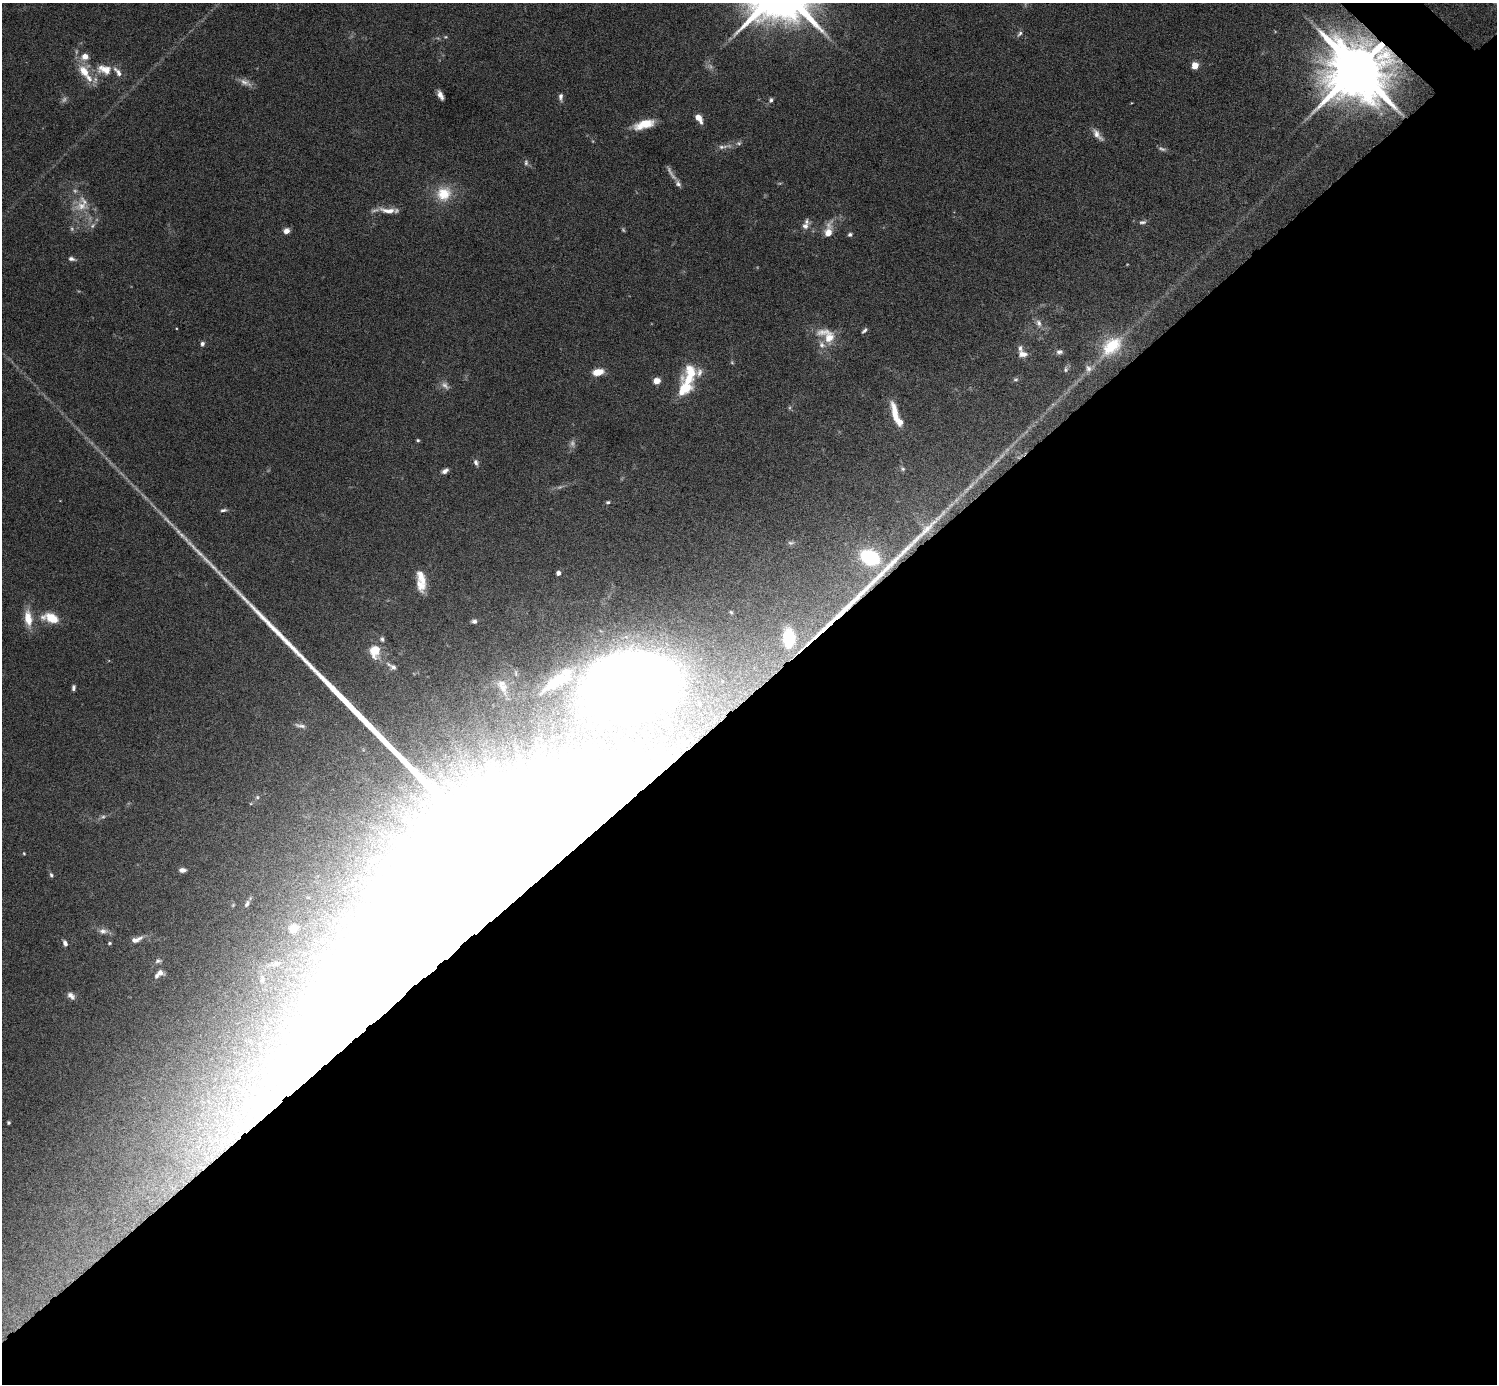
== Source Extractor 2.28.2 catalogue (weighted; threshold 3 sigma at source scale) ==
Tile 15 of 4 x 4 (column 3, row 4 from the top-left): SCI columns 2994-4488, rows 300-1681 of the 5985 x 5985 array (HDU 1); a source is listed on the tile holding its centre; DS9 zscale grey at full resolution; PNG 1499 x 1386 px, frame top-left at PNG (2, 3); no overlay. Shown black and unused: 50% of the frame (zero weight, under 6 of 12 exposures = <1% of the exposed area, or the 3 px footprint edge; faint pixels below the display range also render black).
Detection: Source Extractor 2.28.2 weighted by HDU 2 'WHT'; one run over the whole footprint, this tile lists its part. Background 0.0755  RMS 0.0035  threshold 0.0144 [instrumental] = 3 sigma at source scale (4.09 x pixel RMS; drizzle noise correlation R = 1.36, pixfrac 0.8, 0.05/0.05 arcsec/px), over >= 5 px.
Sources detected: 119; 21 too faint to see at this stretch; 2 inside a brighter object's white glare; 3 long thin detections or spike segments (spike, bleed or trail) — not listed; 15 inside a brighter listed object's ellipse — not listed separately; the other 78 listed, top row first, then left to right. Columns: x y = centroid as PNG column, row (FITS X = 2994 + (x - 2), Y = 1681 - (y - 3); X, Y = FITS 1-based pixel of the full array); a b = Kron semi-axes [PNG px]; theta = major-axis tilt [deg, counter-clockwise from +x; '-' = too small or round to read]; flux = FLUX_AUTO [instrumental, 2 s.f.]
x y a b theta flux
1020 33 9 5 52 0.93
445 37 6 5 - 0.46
1195 65 5 4 - 8.2
104 69 21 13 -12 6.7
1357 69 15 15 - 3400
84 71 22 15 -64 8.1
440 95 9 4 -63 1.9
561 97 10 5 -87 1.2
771 100 6 6 - 0.79
698 118 9 5 -55 3.8
644 124 24 9 16 7.6
1097 135 19 7 -51 2.4
722 147 16 5 7 1.9
526 163 9 5 90 0.9
678 183 11 6 -63 1.2
444 194 22 21 - 9.8
81 206 23 15 -2 7
387 210 24 8 -6 4
1142 222 10 5 3 1
92 226 10 7 51 1.4
805 226 15 9 35 2.3
828 230 22 9 78 4.4
286 231 7 6 - 1.9
850 234 6 4 31 0.79
71 259 9 5 -12 1.2
1039 323 12 7 -71 1.6
864 330 8 4 45 0.77
827 335 29 17 -35 8.4
202 344 6 5 - 1
1111 346 34 20 41 15
1059 352 8 6 7 1
1023 354 10 7 -4 2.3
1066 369 8 6 81 0.83
598 372 12 7 11 4.6
1015 379 6 6 - 0.69
656 381 7 6 - 3.1
684 389 31 19 70 12
895 413 27 8 -77 6.4
418 440 4 4 - 0.48
476 462 10 6 -63 1.2
903 469 7 6 - 0.7
445 471 9 5 29 1.4
969 487 33 6 46 4.4
608 502 6 4 8 0.59
223 510 9 4 8 0.85
791 543 10 5 4 0.91
870 557 22 16 -24 25
558 573 4 4 - 1.6
420 585 19 10 -67 4.2
731 612 5 4 - 0.36
28 618 23 9 -83 5.9
51 618 18 10 -15 8.2
474 621 6 5 - 1.1
789 638 18 11 -89 17
382 639 7 6 - 0.73
375 651 15 11 89 6.9
392 666 17 8 -32 2.1
630 683 80 47 11 450
73 688 7 4 83 0.82
503 688 18 11 -66 3.6
300 726 16 5 -12 1.4
257 797 6 6 - 0.65
251 803 5 3 - 0.32
24 853 5 4 - 0.36
182 870 8 5 1 1.5
509 874 180 122 38 6400
51 875 7 5 -64 0.7
247 904 9 5 64 0.89
293 929 5 5 - 11
103 931 13 8 2 1.8
136 939 17 7 18 2.5
65 943 7 5 -69 1.3
109 943 5 4 - 0.43
158 961 9 6 4 0.88
160 973 9 7 -18 1.5
262 979 11 5 84 1.1
71 996 11 7 -42 1.7
8 1123 4 3 - 0.55
Overlapping masked pixels (flux is a lower limit): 4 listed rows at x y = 1357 69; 969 487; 630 683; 509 874